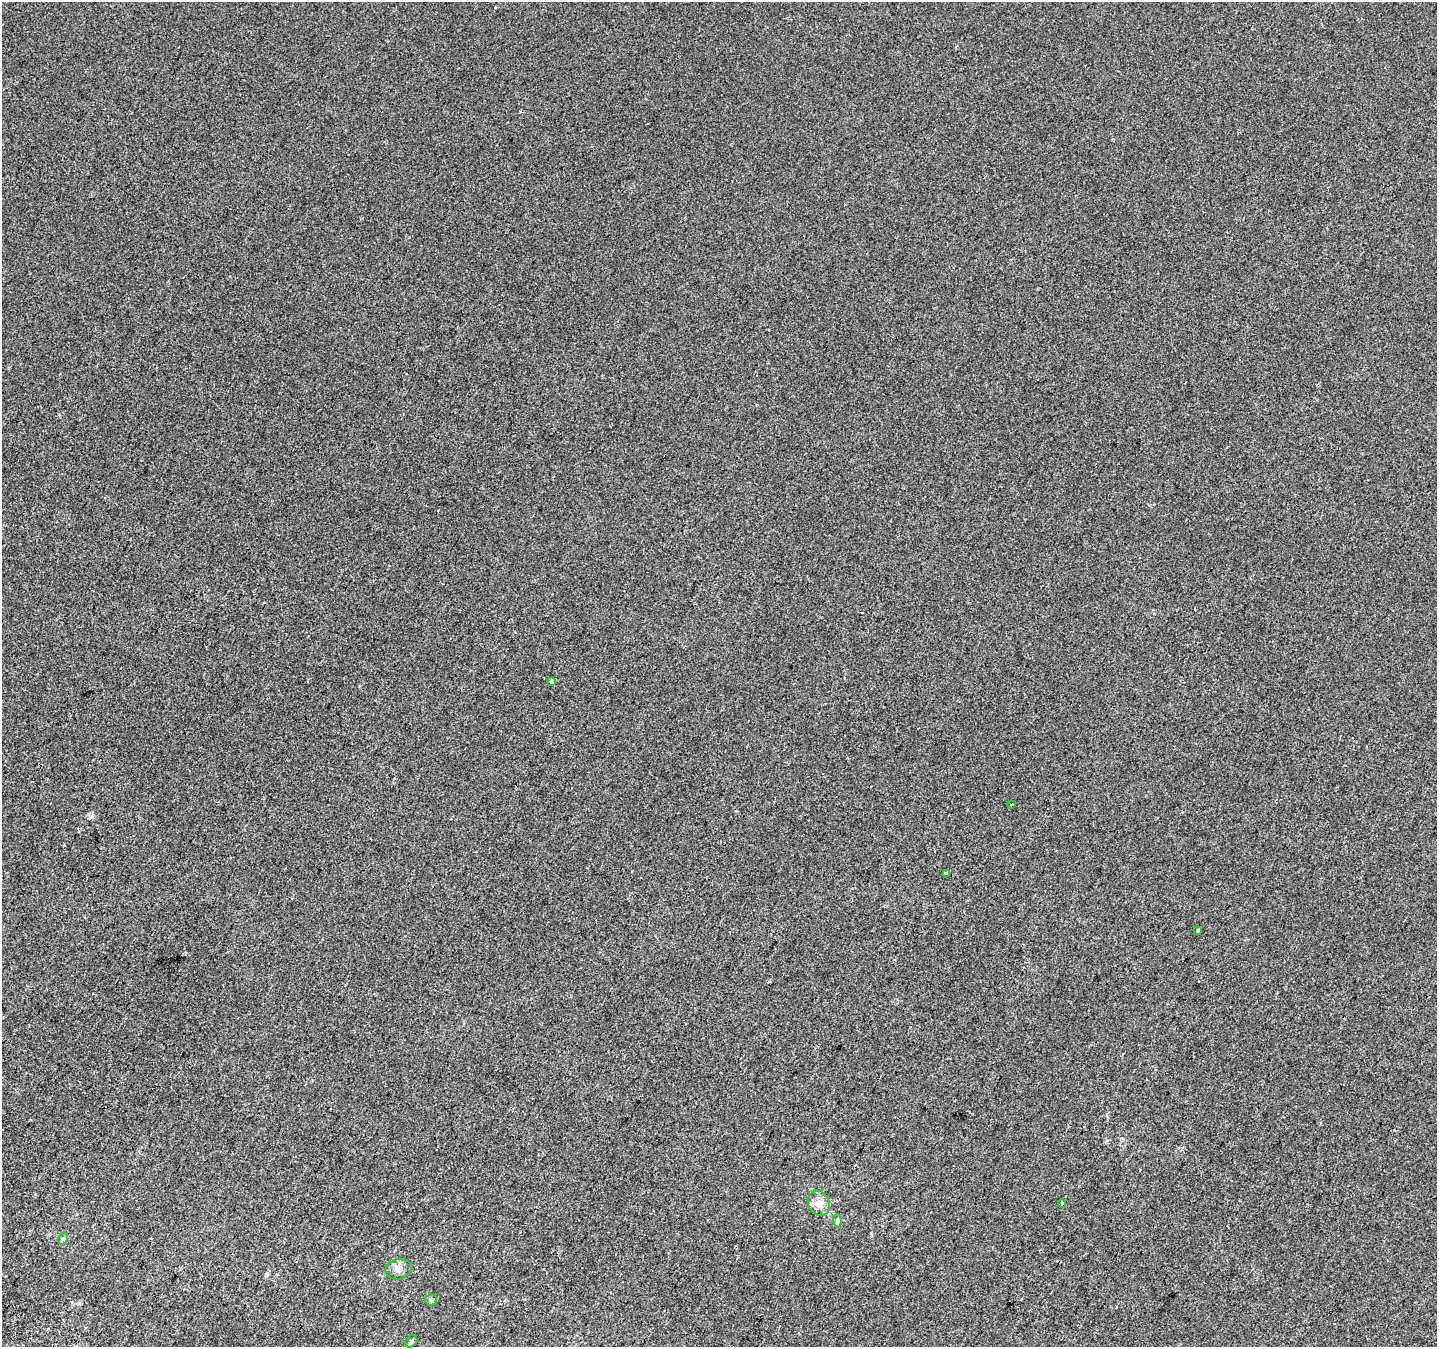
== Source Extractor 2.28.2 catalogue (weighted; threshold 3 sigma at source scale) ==
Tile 7 of 4 x 4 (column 3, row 2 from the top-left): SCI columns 2875-4309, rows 2955-4299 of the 5769 x 5892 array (HDU 1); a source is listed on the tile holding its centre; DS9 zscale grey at full resolution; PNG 1439 x 1349 px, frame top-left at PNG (2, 2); each listed source drawn as its Kron ellipse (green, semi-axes under 4 px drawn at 4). Shown black and unused: <1% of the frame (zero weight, under 2 of 3 exposures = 2% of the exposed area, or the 3 px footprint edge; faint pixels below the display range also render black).
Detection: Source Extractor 2.28.2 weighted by HDU 2 'WHT'; one run over the whole footprint, this tile lists its part. Background -3.19e-04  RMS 0.0055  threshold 0.0246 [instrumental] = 3 sigma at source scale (4.5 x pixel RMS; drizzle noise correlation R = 1.50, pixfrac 1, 0.0396/0.0396 arcsec/px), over >= 5 px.
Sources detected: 11; all 11 listed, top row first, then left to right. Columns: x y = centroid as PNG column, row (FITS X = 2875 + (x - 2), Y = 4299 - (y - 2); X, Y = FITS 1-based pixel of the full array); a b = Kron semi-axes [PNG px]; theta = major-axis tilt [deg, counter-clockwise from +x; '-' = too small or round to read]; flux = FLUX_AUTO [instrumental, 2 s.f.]
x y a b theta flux
551 682 4 3 - 4
1011 805 2 2 - 0.54
946 874 3 3 - 3.2
1198 930 3 3 - 2.7
819 1203 13 10 -61 4.5
1062 1203 4 3 - 0.83
838 1221 6 4 89 0.91
63 1239 6 4 63 0.8
399 1269 13 10 16 3.4
431 1300 6 5 - 1
411 1341 7 5 48 1.1